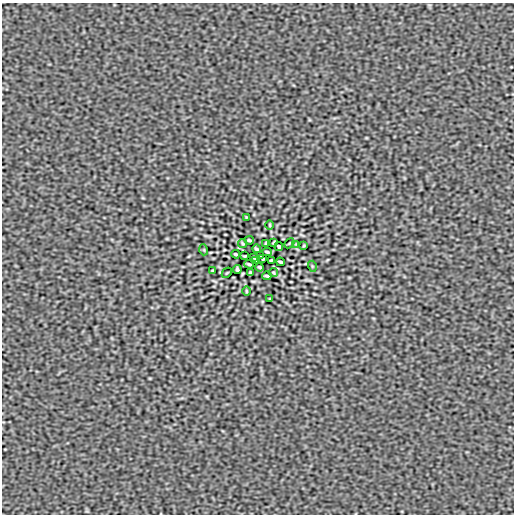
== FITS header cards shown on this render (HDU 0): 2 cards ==
NAXIS1  =                  512
NAXIS2  =                  512

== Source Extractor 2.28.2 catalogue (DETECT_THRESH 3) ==
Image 512 x 512 px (HDU 0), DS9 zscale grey, 1 PNG px = 1 image px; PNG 516 x 516 px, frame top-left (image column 1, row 512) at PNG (2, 3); each listed source drawn as its Kron ellipse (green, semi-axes under 4 px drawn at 4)
Background -2.57e-08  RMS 3.8e-06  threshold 1.13e-05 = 3 sigma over >= 5 px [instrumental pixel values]
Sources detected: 32; all 32 listed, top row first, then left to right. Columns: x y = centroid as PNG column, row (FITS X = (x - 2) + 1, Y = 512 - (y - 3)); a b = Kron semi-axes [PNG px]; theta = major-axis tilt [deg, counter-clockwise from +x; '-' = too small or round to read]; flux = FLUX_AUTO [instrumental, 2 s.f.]
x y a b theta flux
246 217 3 2 - 1.8e-04
270 225 5 3 - 2.4e-04
249 240 5 2 - 3.7e-04
274 242 4 2 - 2.4e-04
242 243 4 2 - 2.8e-04
266 243 3 3 - 3.0e-04
289 243 6 2 45 1.8e-04
296 244 2 2 - 1.5e-04
304 245 3 2 - 2.2e-04
279 247 4 3 - 3.9e-04
256 249 4 3 - 3.8e-04
204 250 5 3 - 2.0e-04
267 252 5 2 - 3.5e-04
236 254 4 2 - 3.7e-04
245 256 3 2 - 2.4e-04
260 256 3 2 - 2.3e-04
253 257 3 3 - 2.7e-04
263 259 3 3 - 2.7e-04
256 260 3 2 - 2.3e-04
271 260 3 2 - 2.4e-04
280 262 4 2 - 3.7e-04
249 264 5 2 - 3.5e-04
312 266 5 3 - 2.0e-04
260 267 4 3 - 3.7e-04
237 269 4 3 - 3.9e-04
212 271 3 2 - 2.1e-04
227 273 6 2 45 1.9e-04
250 273 3 3 - 3.0e-04
274 273 4 2 - 2.8e-04
267 276 5 2 - 3.7e-04
246 291 5 3 - 2.4e-04
270 299 3 2 - 1.8e-04